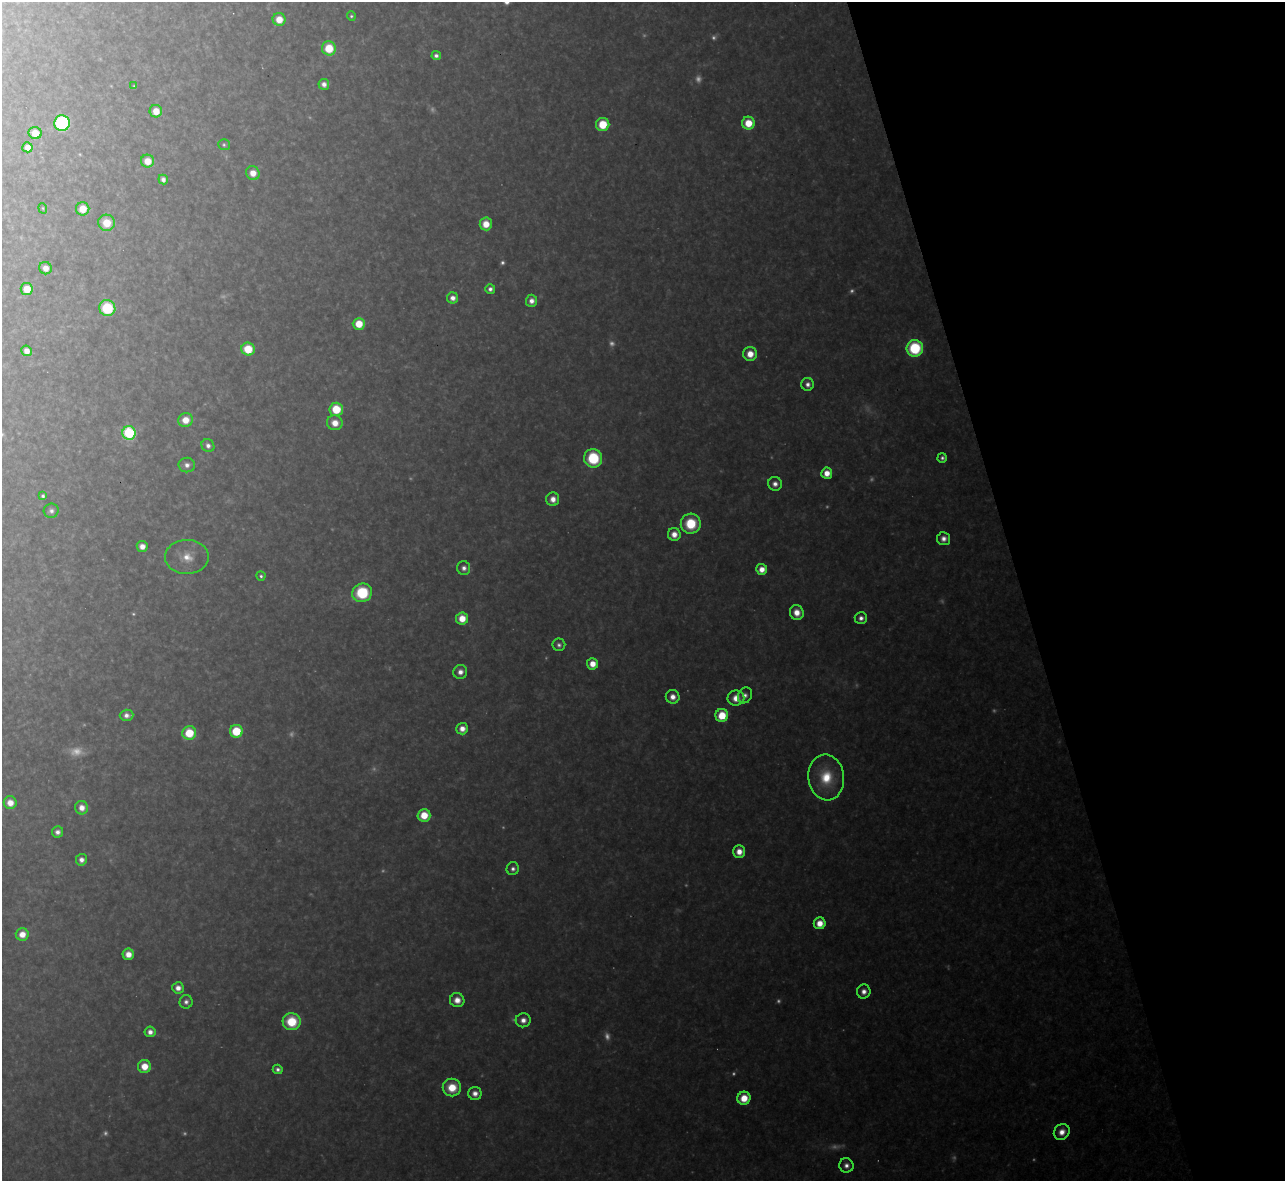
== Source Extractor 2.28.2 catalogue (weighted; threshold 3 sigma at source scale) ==
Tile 12 of 4 x 4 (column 4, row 3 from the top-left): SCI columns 3851-5133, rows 1321-2499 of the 5133 x 5116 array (HDU 1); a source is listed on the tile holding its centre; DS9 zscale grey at full resolution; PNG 1287 x 1183 px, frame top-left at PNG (2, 2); each listed source drawn as its Kron ellipse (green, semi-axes under 4 px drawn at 4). Shown black and unused: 21% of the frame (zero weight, under 3 of 4 exposures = <1% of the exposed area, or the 3 px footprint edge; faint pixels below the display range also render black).
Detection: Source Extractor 2.28.2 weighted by HDU 2 'WHT'; one run over the whole footprint, this tile lists its part. Background 0.318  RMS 0.019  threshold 0.0847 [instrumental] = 3 sigma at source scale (4.5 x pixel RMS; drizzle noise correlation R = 1.50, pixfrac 1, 0.05/0.05 arcsec/px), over >= 5 px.
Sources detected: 129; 36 too faint to see at this stretch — neither listed nor drawn; the other 93 listed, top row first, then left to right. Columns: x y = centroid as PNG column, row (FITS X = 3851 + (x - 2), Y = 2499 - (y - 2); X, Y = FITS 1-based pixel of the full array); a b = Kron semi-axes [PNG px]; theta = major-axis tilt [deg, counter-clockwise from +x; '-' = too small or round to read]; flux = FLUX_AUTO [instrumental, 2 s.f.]
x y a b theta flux
351 16 4 4 - 4.2
279 19 6 6 - 33
329 48 7 7 - 69
436 56 5 4 - 8.3
324 84 5 5 - 13
134 86 3 3 - 2.1
156 111 6 6 - 30
62 123 7 7 - 330
748 123 6 6 - 50
603 124 6 6 - 72
35 133 6 6 - 35
224 145 6 5 - 4.1
27 147 5 5 - 19
148 161 6 6 - 36
253 173 7 6 - 28
163 179 5 4 - 10
43 208 5 4 - 2.5
83 209 6 6 - 40
107 223 8 8 - 47
486 224 6 6 - 37
46 268 6 6 - 20
27 289 6 6 - 41
490 289 5 4 - 8.5
453 298 5 5 - 15
531 301 6 5 - 15
107 308 8 8 - 130
359 324 6 6 - 52
915 348 8 8 - 160
248 349 6 6 - 66
27 351 5 5 - 18
750 354 7 7 - 33
808 384 6 6 - 11
336 409 7 6 - 71
185 420 7 7 - 32
335 423 8 7 - 28
129 433 7 6 - 250
208 445 7 6 - 11
593 458 9 9 - 120
942 458 5 4 - 6.4
187 465 8 7 - 13
827 473 5 5 - 27
775 484 7 6 - 13
43 496 4 4 - 5.3
553 499 7 6 - 20
51 511 7 7 - 9.4
691 524 10 10 - 89
674 534 6 6 - 22
944 539 6 6 - 14
142 546 5 5 - 19
187 557 22 17 1 45
464 568 7 6 - 10
762 569 5 5 - 27
261 576 5 4 - 5
362 593 10 9 - 120
797 612 7 7 - 27
462 618 6 6 - 37
861 618 6 6 - 11
559 645 6 6 - 7.3
592 664 6 5 - 28
460 672 7 7 - 15
745 695 8 6 61 9.6
673 697 7 7 - 19
736 698 8 7 - 28
126 715 7 5 3 12
722 715 6 6 - 62
462 729 6 6 - 20
236 731 6 6 - 92
189 733 7 7 - 74
826 777 23 18 -84 85
10 803 6 6 - 26
82 808 7 6 - 20
424 815 6 6 - 50
58 832 5 5 - 11
739 852 6 6 - 24
81 860 6 5 - 13
513 869 6 6 - 8.5
820 923 6 6 - 31
22 934 6 6 - 28
128 954 5 5 - 24
178 988 6 5 - 17
864 992 7 6 - 15
457 1000 7 7 - 25
186 1002 7 6 - 8.9
523 1020 7 7 - 16
292 1022 9 8 - 88
150 1032 5 5 - 14
144 1066 6 6 - 37
278 1069 5 4 - 7.7
452 1087 9 9 - 58
475 1093 6 6 - 16
744 1098 6 6 - 45
1062 1132 8 7 - 22
846 1165 7 7 - 12